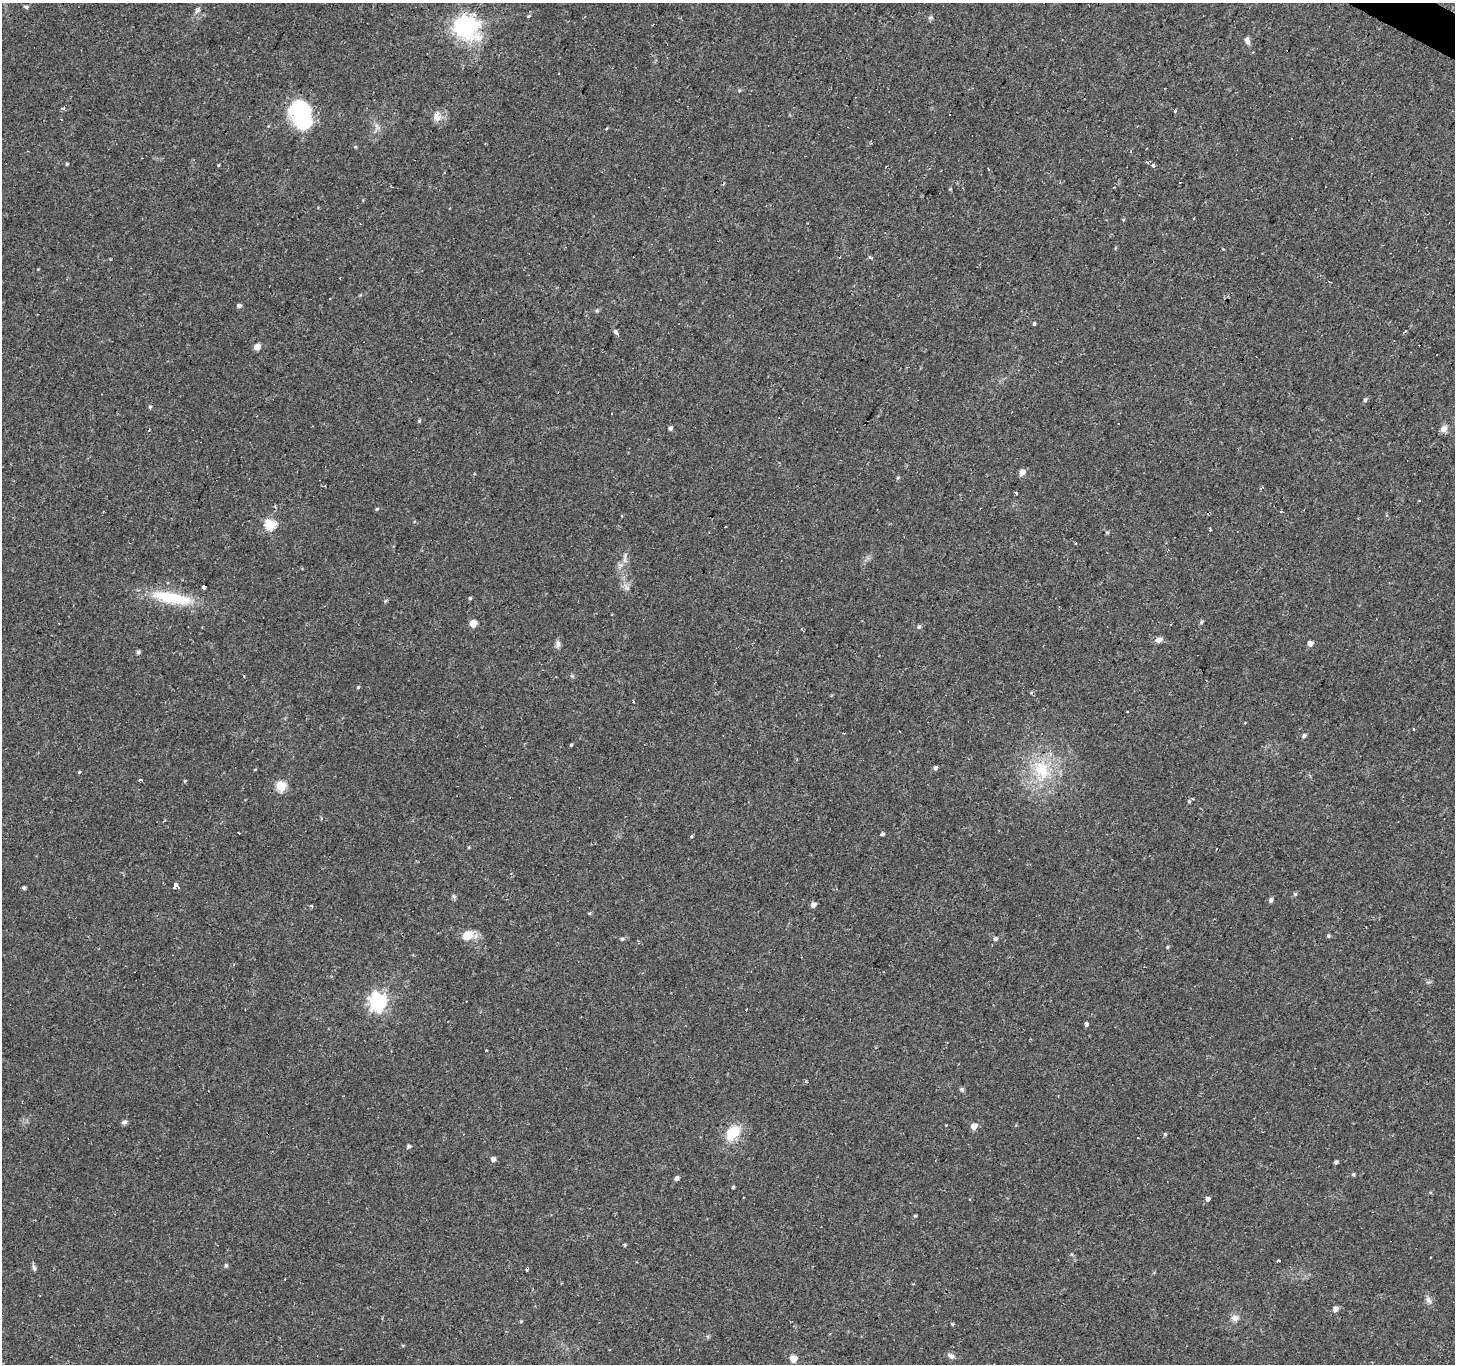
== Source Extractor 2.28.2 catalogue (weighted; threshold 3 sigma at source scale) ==
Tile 10 of 4 x 4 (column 2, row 3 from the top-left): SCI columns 1456-2908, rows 1621-2982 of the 5813 x 5898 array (HDU 1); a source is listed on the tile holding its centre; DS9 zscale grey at full resolution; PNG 1457 x 1366 px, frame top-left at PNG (2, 3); no overlay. Shown black and unused: <1% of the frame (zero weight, under 2 of 3 exposures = <1% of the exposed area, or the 3 px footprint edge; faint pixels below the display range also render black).
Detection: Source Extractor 2.28.2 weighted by HDU 2 'WHT'; one run over the whole footprint, this tile lists its part. Background 0.0542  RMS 0.0044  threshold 0.0198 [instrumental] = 3 sigma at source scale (4.5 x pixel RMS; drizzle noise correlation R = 1.50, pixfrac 1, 0.0396/0.0396 arcsec/px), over >= 5 px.
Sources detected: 126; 2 inside a brighter object's white glare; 11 cosmic-ray / hot-pixel residue — not listed; the other 113 listed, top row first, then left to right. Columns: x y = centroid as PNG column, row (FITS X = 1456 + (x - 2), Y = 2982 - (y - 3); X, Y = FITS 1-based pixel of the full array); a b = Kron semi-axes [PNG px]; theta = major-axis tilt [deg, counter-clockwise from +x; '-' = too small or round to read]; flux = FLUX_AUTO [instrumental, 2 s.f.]
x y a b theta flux
26 7 5 4 - 0.69
197 10 10 5 56 1.3
528 16 5 4 - 0.44
930 17 8 5 7 0.89
466 27 8 8 - 300
1247 40 10 5 -66 1.5
301 105 30 22 6 19
63 108 5 3 - 0.94
1175 111 4 3 - 0.56
950 115 3 3 - 0.69
436 116 13 8 67 2.7
377 126 11 4 -63 1.6
355 147 5 4 - 0.46
1148 162 4 4 - 0.84
67 164 4 3 - 0.5
218 165 3 3 - 0.35
1153 165 3 3 - 2.5
988 169 3 2 - 0.48
950 189 4 4 - 0.39
1123 220 4 4 - 0.41
1115 248 5 3 - 0.38
870 257 5 3 - 0.7
239 306 5 4 - 1.4
1034 324 5 3 - 0.53
1405 331 7 3 37 1.4
615 332 6 5 - 1.1
257 347 8 7 - 2
1365 400 6 4 71 0.81
150 407 5 4 - 0.58
419 421 5 4 - 0.54
670 428 5 4 - 1.2
1444 429 10 8 62 2.4
149 430 4 3 - 0.44
1022 472 5 5 - 3.4
898 478 6 4 60 0.52
1017 493 3 3 - 13
980 508 2 2 - 0.22
377 509 5 4 - 0.52
1281 511 4 3 - 0.35
270 525 6 5 - 30
1210 529 4 2 - 0.6
1107 532 5 4 - 0.56
625 560 12 6 89 1.9
204 587 3 3 - 5.8
627 588 10 5 -55 1.4
172 598 52 13 -11 22
470 598 4 4 - 0.56
385 601 5 3 - 0.61
1201 622 6 4 35 0.72
473 623 5 5 - 8.4
919 627 5 5 - 0.91
1159 640 9 7 18 2
1310 643 5 5 - 2.6
558 644 11 6 -86 1.5
138 652 5 4 - 0.96
358 687 4 4 - 0.5
633 701 3 2 - 0.68
1127 711 2 2 - 0.5
1414 729 3 2 - 0.75
1304 736 5 4 - 1.2
571 745 3 3 - 0.5
935 768 6 4 43 0.91
255 769 4 3 - 0.3
1042 770 33 22 -81 22
79 772 4 3 - 0.46
139 780 4 3 - 0.49
185 781 5 4 - 0.44
281 786 5 5 - 24
1189 801 4 4 - 0.58
881 834 6 3 11 1.2
691 836 5 3 - 0.45
469 847 4 3 - 0.37
175 886 5 4 - 19
24 888 3 3 - 0.84
1295 894 5 5 - 0.62
1271 900 6 5 - 1.1
813 905 5 4 - 2.1
311 906 3 3 - 1
590 913 4 3 - 0.71
468 935 11 8 31 7.4
1328 936 5 4 - 0.64
995 938 5 5 - 1.1
622 939 4 4 - 0.64
1167 947 4 4 - 0.45
378 1002 7 7 - 160
1086 1024 4 4 - 3.6
486 1050 3 3 - 3.5
962 1089 6 5 - 0.78
124 1122 7 5 26 1.2
974 1126 5 5 - 4.8
733 1132 21 14 44 11
1165 1134 5 4 - 0.6
409 1146 5 4 - 1
493 1159 5 5 - 1.9
1336 1162 4 3 - 1.1
1353 1174 5 4 - 0.62
676 1178 6 5 - 1.1
733 1187 3 3 - 0.66
1208 1199 5 4 - 1.5
915 1216 4 4 - 0.48
625 1245 4 3 - 0.6
1279 1260 3 3 - 4.7
226 1265 5 4 - 0.84
34 1268 8 5 -79 0.98
285 1279 3 2 - 0.53
561 1283 3 2 - 0.36
1428 1300 10 7 -46 1.7
1335 1309 5 4 - 2.9
1235 1318 11 8 0 2.2
521 1321 4 4 - 0.49
952 1324 4 4 - 0.43
951 1356 9 6 -47 1.5
794 1359 7 7 - 3.8